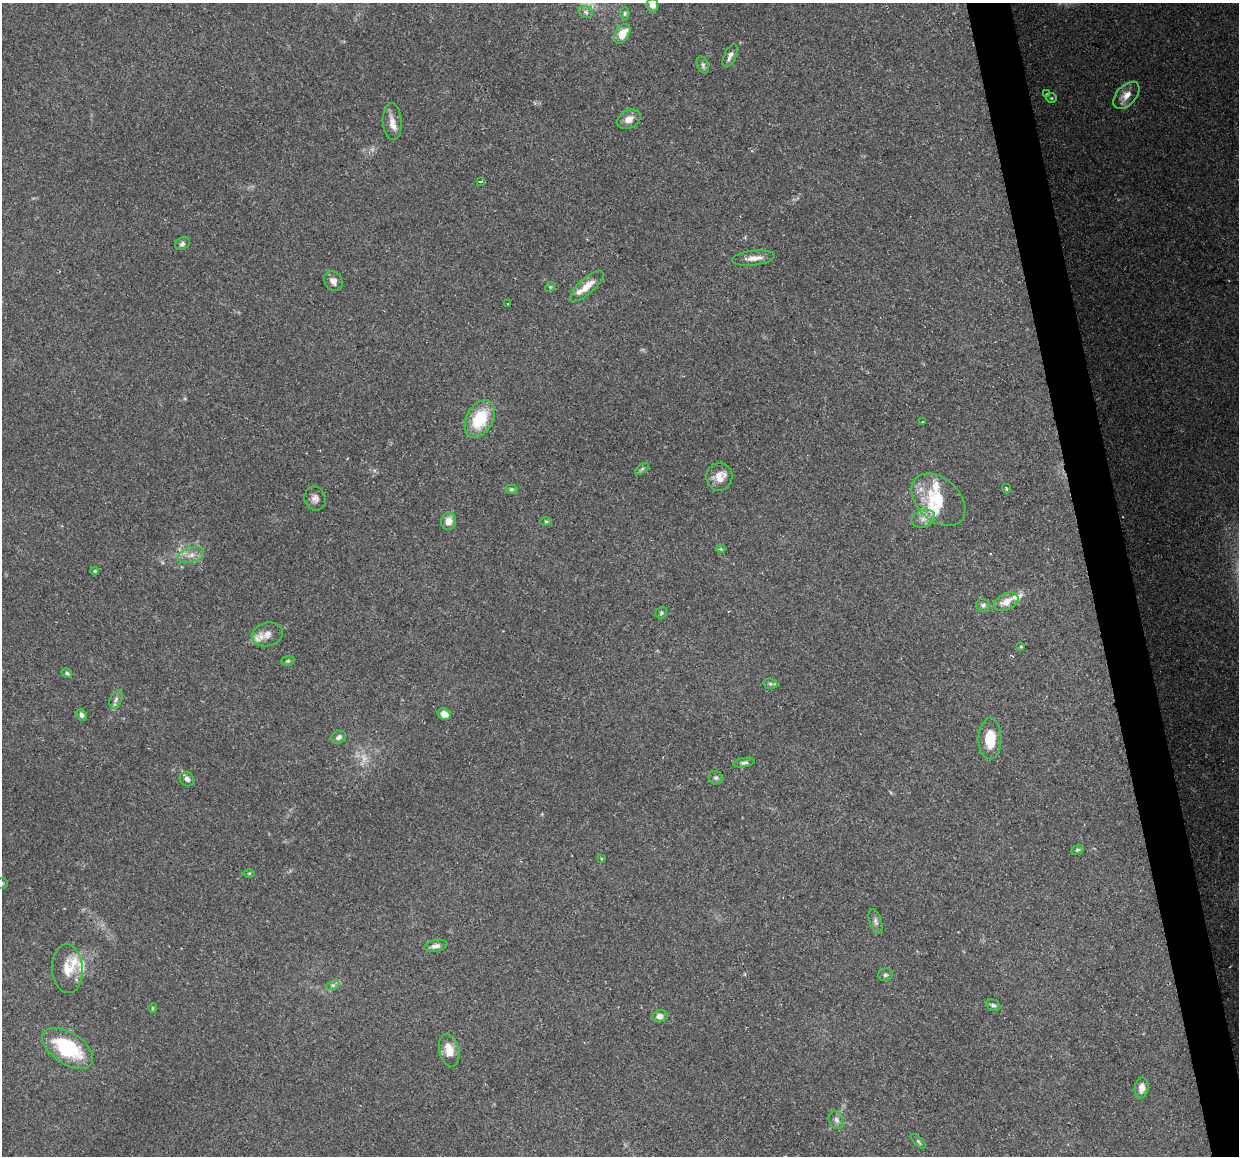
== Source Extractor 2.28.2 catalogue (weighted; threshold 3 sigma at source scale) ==
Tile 6 of 4 x 4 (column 2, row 2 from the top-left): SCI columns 1239-2475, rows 2392-3545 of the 4950 x 4733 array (HDU 1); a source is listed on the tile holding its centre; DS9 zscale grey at full resolution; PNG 1241 x 1158 px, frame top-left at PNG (2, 3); each listed source drawn as its Kron ellipse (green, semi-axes under 4 px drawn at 4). Shown black and unused: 3% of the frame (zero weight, under 2 of 3 exposures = <1% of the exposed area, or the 3 px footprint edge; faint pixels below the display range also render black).
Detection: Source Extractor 2.28.2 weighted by HDU 2 'WHT'; one run over the whole footprint, this tile lists its part. Background 0.15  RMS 0.0064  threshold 0.0286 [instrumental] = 3 sigma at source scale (4.5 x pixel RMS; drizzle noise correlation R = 1.50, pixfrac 1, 0.0396/0.0396 arcsec/px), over >= 5 px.
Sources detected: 76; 3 too faint to see at this stretch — neither listed nor drawn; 8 inside a brighter listed object's ellipse — not listed separately; the other 65 listed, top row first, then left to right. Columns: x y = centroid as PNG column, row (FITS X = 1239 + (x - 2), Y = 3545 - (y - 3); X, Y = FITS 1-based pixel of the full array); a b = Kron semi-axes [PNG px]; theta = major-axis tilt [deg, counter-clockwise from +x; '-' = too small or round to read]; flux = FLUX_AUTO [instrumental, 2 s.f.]
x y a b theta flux
652 5 6 6 - 5.3
586 12 7 5 -23 1.8
625 13 6 4 90 1.1
622 34 11 7 58 11
730 56 12 6 65 3.1
703 65 9 5 -68 1.8
1047 94 4 3 - 0.93
1126 95 16 9 47 6.4
1051 98 5 4 - 0.86
629 119 12 9 26 5.6
392 122 18 9 -87 5.9
480 182 4 3 - 0.73
182 244 8 6 28 1.7
753 258 21 7 7 5.7
333 281 10 8 -55 3.9
587 286 21 8 42 8.5
550 287 5 4 - 0.76
508 304 2 2 - 0.66
480 419 20 13 61 27
923 422 3 2 - 0.9
642 469 8 4 37 1.2
719 477 14 13 - 7.9
511 489 6 4 3 1.1
1006 489 5 2 - 0.71
315 498 12 10 -69 3.6
938 500 31 21 -43 28
923 519 12 8 19 4.3
448 521 9 7 80 5.3
546 521 6 4 0 0.77
721 549 4 3 - 0.75
191 555 13 7 17 4.8
95 571 4 3 - 1
1006 602 13 8 26 6.8
983 605 7 6 - 1.7
661 613 6 5 - 1.1
267 634 16 11 14 6
1021 646 3 3 - 1.2
288 661 7 5 20 1
67 673 5 4 - 1.1
770 684 7 5 -6 1.3
116 699 9 6 63 2.4
444 714 7 5 -31 5.8
82 715 6 5 - 2
339 737 7 6 - 2.3
990 739 20 11 90 16
744 763 10 4 9 1.6
716 778 7 6 - 1.9
187 779 8 6 -44 2.6
1078 850 7 4 18 1.1
601 858 3 3 - 0.95
249 873 6 4 1 0.66
2 883 6 5 - 0.9
876 921 13 6 -72 2.2
436 946 12 5 12 3
67 969 24 15 -87 12
885 975 7 6 - 1.5
333 985 7 4 18 1.2
993 1005 7 5 -26 1.6
153 1008 5 4 - 0.78
660 1016 8 6 9 3.7
68 1048 28 15 -33 50
449 1050 16 10 -77 9.3
1142 1088 10 7 82 4.1
836 1120 9 7 -62 2.4
918 1141 9 4 -45 1.1
Isophote crosses this tile's border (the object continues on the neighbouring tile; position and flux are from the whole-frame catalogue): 2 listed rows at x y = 652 5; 2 883